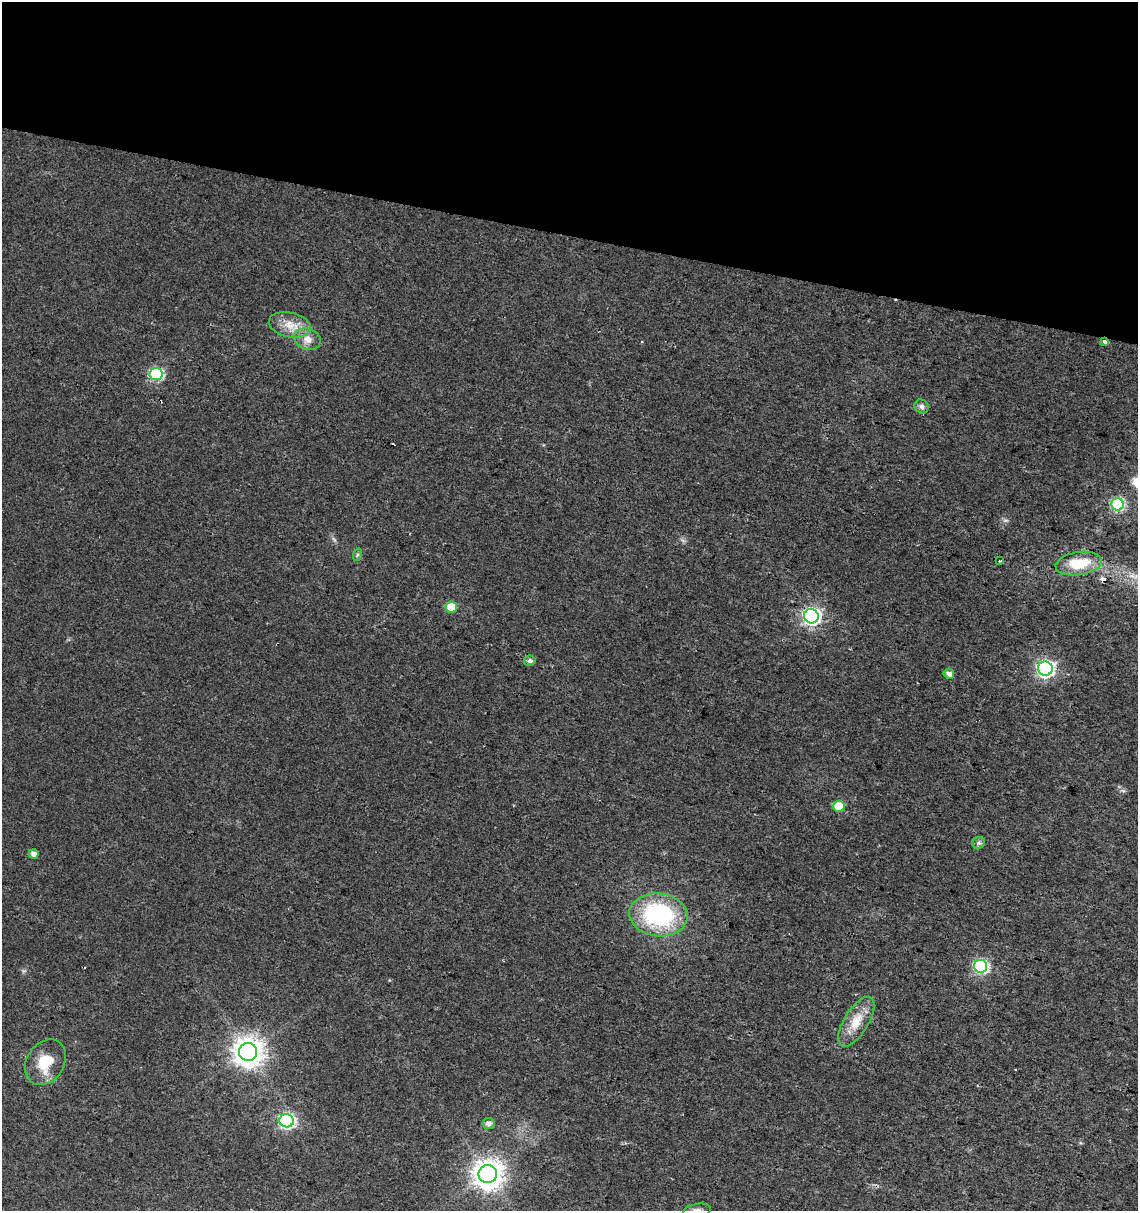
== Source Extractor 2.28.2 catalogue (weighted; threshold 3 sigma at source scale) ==
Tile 2 of 4 x 4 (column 2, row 1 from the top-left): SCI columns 1364-2499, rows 3637-4845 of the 5057 x 4845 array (HDU 1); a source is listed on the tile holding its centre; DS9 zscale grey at full resolution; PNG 1140 x 1213 px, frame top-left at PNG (2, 2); each listed source drawn as its Kron ellipse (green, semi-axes under 4 px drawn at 4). Shown black and unused: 19% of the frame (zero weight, under 2 of 3 exposures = <1% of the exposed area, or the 3 px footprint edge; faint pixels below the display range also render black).
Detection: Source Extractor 2.28.2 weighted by HDU 2 'WHT'; one run over the whole footprint, this tile lists its part. Background 0.0279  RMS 0.005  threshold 0.0225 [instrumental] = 3 sigma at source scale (4.5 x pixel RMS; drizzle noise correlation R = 1.50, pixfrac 1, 0.0396/0.0396 arcsec/px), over >= 5 px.
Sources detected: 29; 3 cosmic-ray / hot-pixel residue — neither listed nor drawn; the other 26 listed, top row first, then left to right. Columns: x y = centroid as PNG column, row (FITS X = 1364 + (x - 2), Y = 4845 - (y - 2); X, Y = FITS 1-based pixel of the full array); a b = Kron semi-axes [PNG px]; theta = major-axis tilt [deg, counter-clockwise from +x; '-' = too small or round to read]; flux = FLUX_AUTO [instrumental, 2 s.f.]
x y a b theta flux
290 325 21 12 -12 7.5
307 339 13 10 -20 4.2
1105 342 4 3 - 3.7
156 374 6 6 - 55
922 406 7 6 - 1.6
1118 504 6 6 - 56
357 555 6 4 72 0.77
1000 561 4 2 - 1.1
1079 564 23 11 8 16
451 607 6 5 - 17
811 616 7 7 - 160
530 661 6 5 - 1.5
1045 668 7 7 - 130
949 674 5 5 - 2.1
839 806 6 5 - 14
979 843 6 5 - 1.2
34 854 5 4 - 2.4
658 915 29 21 -6 59
981 966 7 6 - 74
856 1022 28 12 58 9.6
248 1052 9 9 - 610
45 1062 24 18 57 14
286 1121 7 6 - 96
488 1123 6 5 - 2.3
488 1174 9 9 - 610
697 1210 14 6 9 2.2
Overlapping masked pixels (flux is a lower limit): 1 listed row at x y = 1105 342
Isophote crosses this tile's border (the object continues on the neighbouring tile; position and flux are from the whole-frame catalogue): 1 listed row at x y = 697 1210